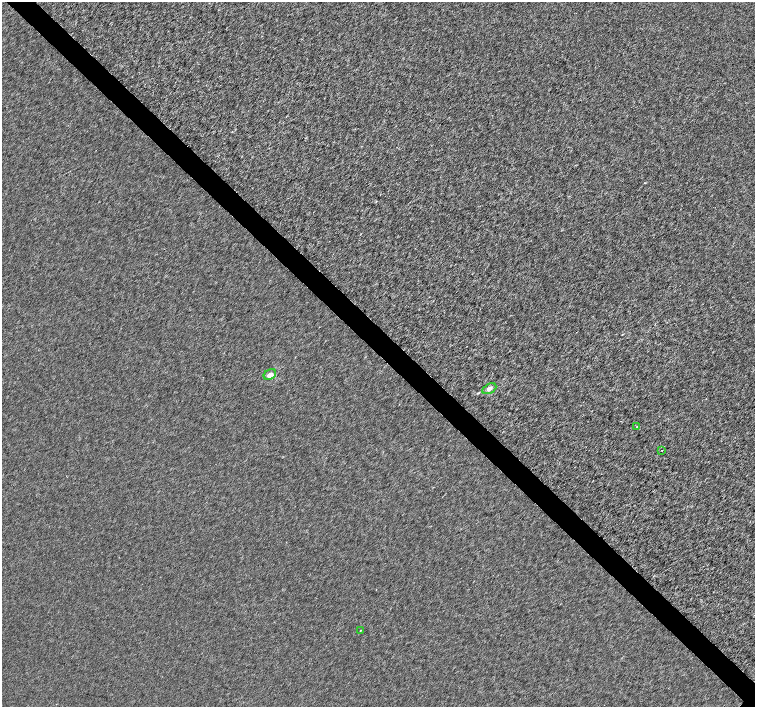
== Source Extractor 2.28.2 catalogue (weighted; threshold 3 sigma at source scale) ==
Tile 11 of 4 x 4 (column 3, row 3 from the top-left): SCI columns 3013-4517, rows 1566-2975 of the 6028 x 6015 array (HDU 1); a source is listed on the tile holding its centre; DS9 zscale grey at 2 x 2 block average (1 PNG px = mean of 2 x 2 image px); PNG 757 x 709 px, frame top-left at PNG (2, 2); each listed source drawn as its Kron ellipse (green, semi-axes under 4 px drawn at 4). Shown black and unused: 4% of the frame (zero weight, under 3 of 6 exposures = <1% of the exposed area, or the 3 px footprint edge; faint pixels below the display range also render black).
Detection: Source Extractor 2.28.2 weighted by HDU 2 'WHT'; one run over the whole footprint, this tile lists its part. Background 1.17e-04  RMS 0.0017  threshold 0.00676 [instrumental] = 3 sigma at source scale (4.09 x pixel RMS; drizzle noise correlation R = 1.36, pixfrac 0.8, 0.0396/0.0396 arcsec/px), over >= 5 px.
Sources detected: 5; all 5 listed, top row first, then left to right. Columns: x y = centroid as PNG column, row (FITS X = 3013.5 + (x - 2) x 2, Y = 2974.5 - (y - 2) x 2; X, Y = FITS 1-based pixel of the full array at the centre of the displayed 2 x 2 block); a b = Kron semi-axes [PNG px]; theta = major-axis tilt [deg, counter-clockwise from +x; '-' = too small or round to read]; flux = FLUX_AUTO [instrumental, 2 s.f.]
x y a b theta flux
270 374 7 5 34 1.8
489 389 7 4 28 1.4
637 427 3 2 - 0.23
662 450 2 2 - 0.21
360 630 2 2 - 0.26